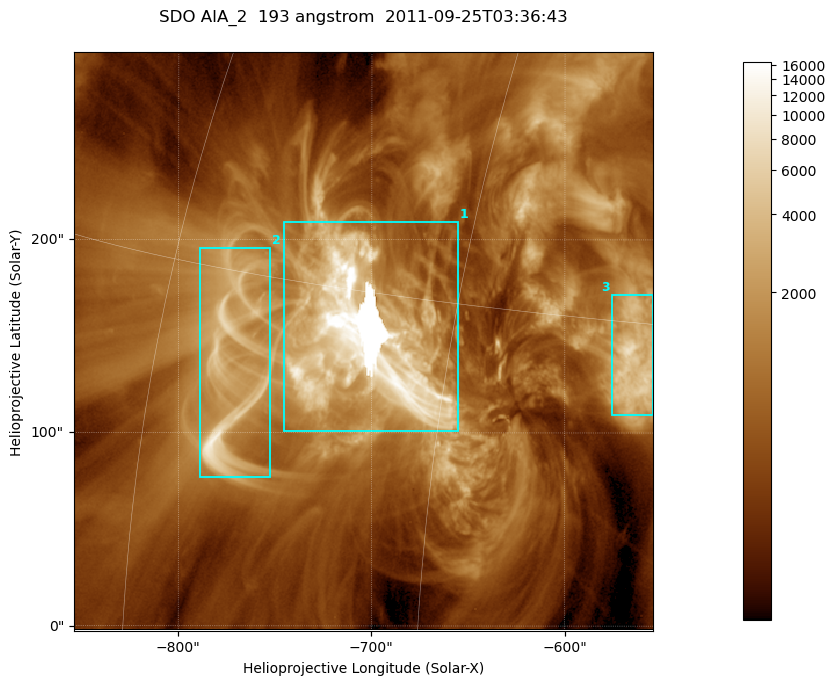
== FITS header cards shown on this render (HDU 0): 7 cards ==
TELESCOP= 'SDO     '           /
INSTRUME= 'AIA_2   '           /
WAVELNTH=                  193 /
WAVEUNIT= 'angstrom'           /
DATE-OBS= '2011-09-25T03:36:43.84' /
CTYPE1  = 'HPLN-TAN'           /
CTYPE2  = 'HPLT-TAN'           /

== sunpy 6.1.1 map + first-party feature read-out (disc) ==
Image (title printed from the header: SDO AIA_2  193 angstrom  2011-09-25T03:36:43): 499 x 499 px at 0.601 arcsec/px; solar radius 957 arcsec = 1592 px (partial field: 3.1% of the solar disc is inside the frame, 100% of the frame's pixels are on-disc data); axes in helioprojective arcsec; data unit not stated in the header (colour bar unlabelled)
Orientation: roll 0.0577 deg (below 1 deg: not rotated)
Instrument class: DISC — disc imager (sunpy class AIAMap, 193 A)
Bright regions (active regions / flare kernels): reference = the on-disc median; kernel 5 px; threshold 5 sigma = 2272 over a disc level ~673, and >= 1.15x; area >= 249 px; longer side >= 6 px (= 3.6 arcsec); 3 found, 3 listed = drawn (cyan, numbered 1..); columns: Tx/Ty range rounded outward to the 2 arcsec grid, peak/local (2 s.f.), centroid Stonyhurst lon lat
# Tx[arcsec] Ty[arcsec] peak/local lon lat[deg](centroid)
1 -746..-654 100..210 25 -49 +13
2 -790..-752 76..196 16 -56 +12
3 -576..-554 108..172 11 -37 +14